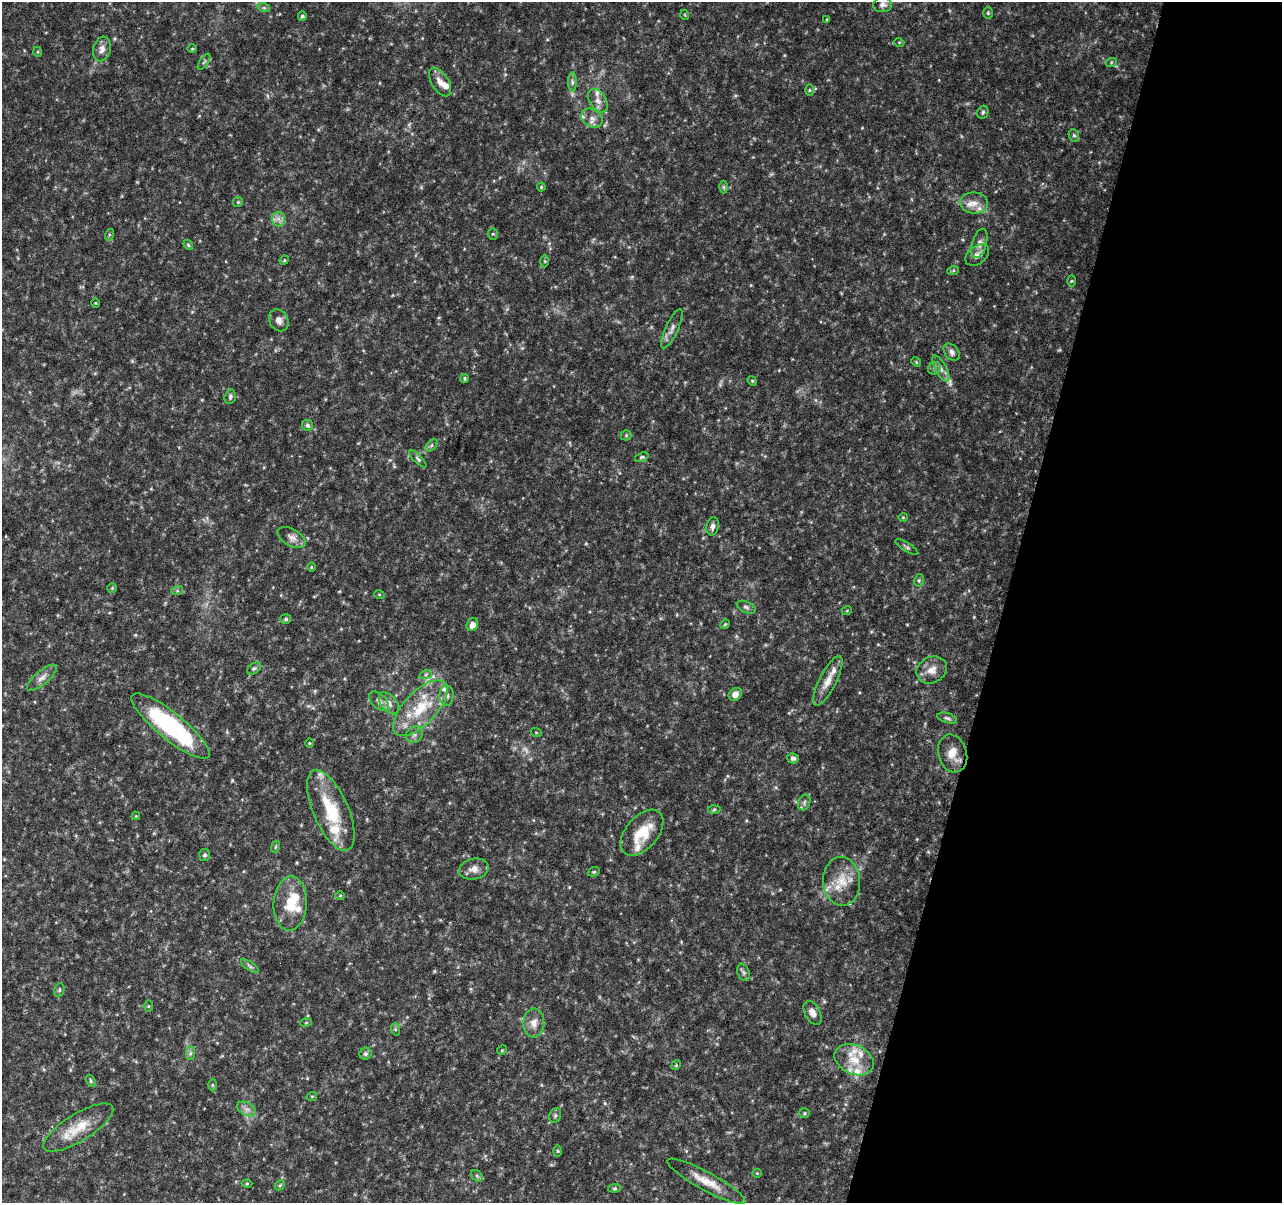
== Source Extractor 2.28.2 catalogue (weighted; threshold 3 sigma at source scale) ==
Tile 8 of 4 x 4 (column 4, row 2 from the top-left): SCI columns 3843-5122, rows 2631-3831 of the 5138 x 5324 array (HDU 1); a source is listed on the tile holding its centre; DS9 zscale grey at full resolution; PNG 1284 x 1205 px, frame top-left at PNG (2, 2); each listed source drawn as its Kron ellipse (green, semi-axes under 4 px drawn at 4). Shown black and unused: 22% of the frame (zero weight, under 4 of 8 exposures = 1% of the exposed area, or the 3 px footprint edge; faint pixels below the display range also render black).
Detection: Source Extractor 2.28.2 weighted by HDU 2 'WHT'; one run over the whole footprint, this tile lists its part. Background 0.0619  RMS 0.0032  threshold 0.0132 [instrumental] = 3 sigma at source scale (4.09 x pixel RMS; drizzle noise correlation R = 1.36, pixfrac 0.8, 0.0396/0.0396 arcsec/px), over >= 5 px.
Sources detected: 136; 4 too faint to see at this stretch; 1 inside a brighter object's white glare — neither listed nor drawn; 13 inside a brighter listed object's ellipse — not listed separately; the other 118 listed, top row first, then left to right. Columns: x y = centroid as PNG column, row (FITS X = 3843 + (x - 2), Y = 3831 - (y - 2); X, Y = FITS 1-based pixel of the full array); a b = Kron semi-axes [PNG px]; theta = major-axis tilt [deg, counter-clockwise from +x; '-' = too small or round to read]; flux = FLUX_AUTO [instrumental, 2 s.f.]
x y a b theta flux
882 5 9 7 5 1.4
264 8 6 4 -18 0.47
988 13 6 4 -89 0.41
685 15 5 3 - 0.24
302 16 5 4 - 0.57
827 19 4 3 - 0.25
899 42 5 3 - 0.26
102 49 12 8 75 2
192 49 5 3 - 0.26
38 52 5 3 - 0.28
204 62 9 3 56 0.47
1111 63 5 3 - 0.32
440 82 16 8 -57 2.3
572 82 10 4 90 0.84
810 90 6 4 -89 0.46
598 101 13 8 -58 1.9
983 112 7 5 67 0.58
592 118 11 8 -36 1.9
1074 135 6 5 - 0.53
541 187 4 4 - 0.31
724 187 6 4 89 0.43
238 202 5 4 - 0.36
974 203 14 10 -7 2.9
278 219 7 7 - 1.3
493 234 5 5 - 0.4
109 235 6 4 73 0.4
979 243 15 7 73 1.7
188 245 5 4 - 0.39
977 255 13 9 38 1.9
284 260 5 4 - 0.35
545 261 6 4 -89 0.4
953 271 6 4 20 0.42
1072 281 5 3 - 0.3
95 303 5 3 - 0.24
279 320 11 9 -60 1.6
672 329 21 6 65 1.8
952 352 9 6 -49 1.1
916 362 5 4 - 0.31
934 368 7 6 - 0.73
941 369 14 5 -61 1.6
465 379 4 4 - 0.45
752 381 5 4 - 0.41
230 397 7 5 73 0.69
308 425 6 5 - 0.63
626 435 5 5 - 0.42
431 445 7 4 45 0.57
642 457 7 4 21 0.53
418 459 11 4 -45 0.65
903 517 4 4 - 0.29
712 526 9 6 79 1.1
292 537 15 8 -30 1.9
907 547 13 3 -31 0.56
311 567 5 3 - 0.28
919 580 6 4 78 0.43
112 588 5 5 - 0.35
177 591 6 4 18 0.44
379 594 5 3 - 0.27
746 607 10 5 -24 0.8
847 610 5 3 - 0.25
286 619 5 5 - 0.54
725 624 5 4 - 0.31
472 625 7 5 66 2.2
254 669 7 5 35 0.55
932 670 16 13 30 3.4
426 674 6 4 19 0.55
42 678 18 7 40 1.9
828 681 27 8 63 3.8
735 694 7 6 - 1.9
447 696 10 7 89 1.3
379 701 12 7 -44 1.4
389 703 13 7 -50 1.9
420 708 35 16 46 13
947 718 10 5 -16 0.73
170 726 49 13 -39 40
536 732 5 3 - 0.29
414 735 9 7 45 1.2
309 743 4 3 - 0.23
953 753 19 14 -74 4.5
793 758 6 5 - 0.77
804 802 8 6 71 0.89
714 809 6 4 2 0.36
331 810 43 17 -66 15
136 816 4 4 - 0.24
642 833 27 16 49 9.2
275 847 6 3 71 0.4
204 855 6 5 - 0.67
474 869 15 10 12 2.2
594 872 6 4 20 0.39
842 881 24 18 -86 7.2
340 896 5 3 - 0.3
290 903 27 16 86 8.5
250 966 10 4 -34 0.7
744 972 9 6 -67 0.74
59 990 7 5 78 0.51
148 1006 5 4 - 0.32
813 1013 13 7 -63 1.8
306 1022 6 4 20 0.35
534 1023 14 10 88 2.6
395 1029 6 4 -72 0.41
502 1050 5 4 - 0.32
190 1053 7 4 89 0.62
365 1054 6 5 - 0.68
854 1060 20 14 -25 6.2
676 1065 5 4 - 0.31
91 1081 6 4 -63 0.51
212 1085 6 4 -89 0.43
312 1096 5 3 - 0.27
247 1109 10 6 -27 1.4
805 1113 5 4 - 0.38
555 1115 7 5 70 0.6
78 1128 40 13 32 7.9
558 1151 6 4 -89 0.35
757 1173 5 4 - 0.29
477 1176 6 5 - 0.6
706 1181 44 9 -29 5.7
247 1183 5 3 - 0.29
280 1185 6 4 45 0.47
615 1188 6 4 6 0.4